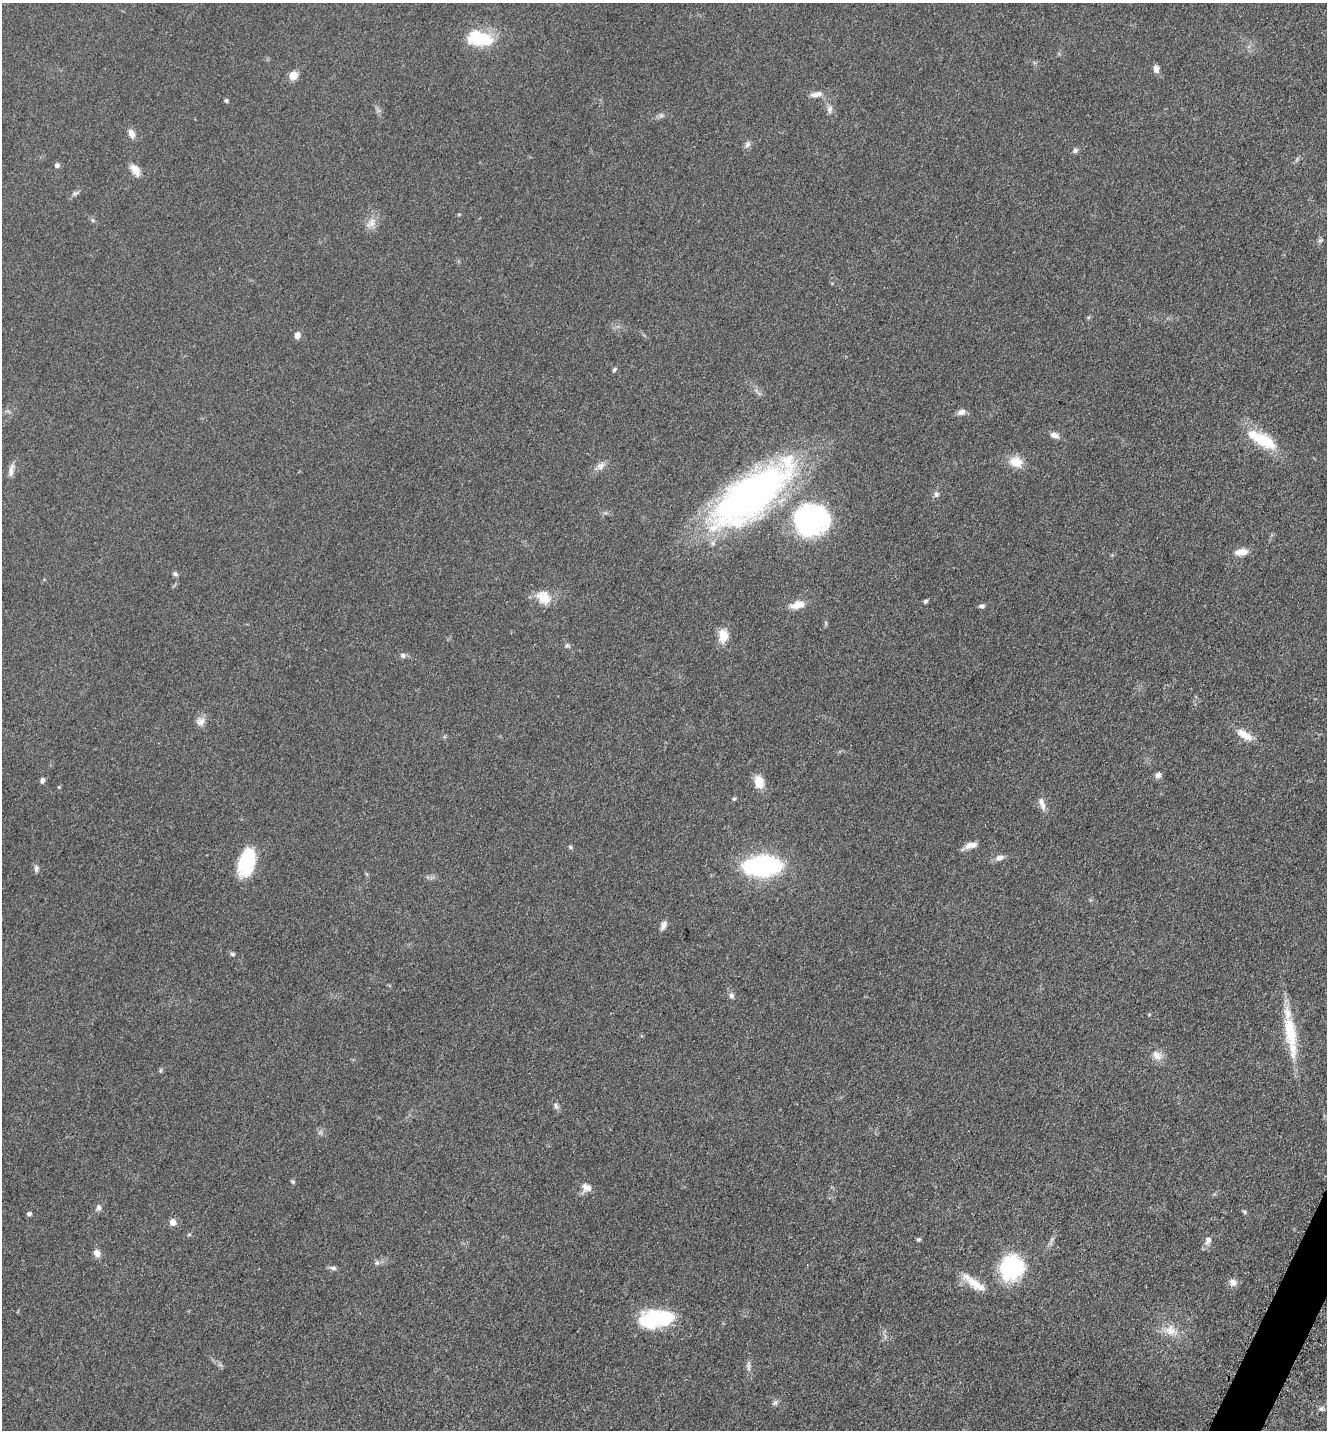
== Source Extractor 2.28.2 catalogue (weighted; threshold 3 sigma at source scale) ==
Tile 6 of 4 x 4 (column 2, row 2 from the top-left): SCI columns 1624-2948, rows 2899-4326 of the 5806 x 5774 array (HDU 1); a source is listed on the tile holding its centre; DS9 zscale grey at full resolution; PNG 1329 x 1432 px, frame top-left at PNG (2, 3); no overlay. Shown black and unused: <1% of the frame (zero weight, under 3 of 5 exposures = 4% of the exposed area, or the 3 px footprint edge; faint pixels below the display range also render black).
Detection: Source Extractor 2.28.2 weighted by HDU 2 'WHT'; one run over the whole footprint, this tile lists its part. Background 0.0644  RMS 0.006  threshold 0.0269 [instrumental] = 3 sigma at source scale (4.5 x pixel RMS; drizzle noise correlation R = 1.50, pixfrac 1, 0.05/0.05 arcsec/px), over >= 5 px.
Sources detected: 77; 1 inside a brighter object's white glare — not listed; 2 inside a brighter listed object's ellipse — not listed separately; the other 74 listed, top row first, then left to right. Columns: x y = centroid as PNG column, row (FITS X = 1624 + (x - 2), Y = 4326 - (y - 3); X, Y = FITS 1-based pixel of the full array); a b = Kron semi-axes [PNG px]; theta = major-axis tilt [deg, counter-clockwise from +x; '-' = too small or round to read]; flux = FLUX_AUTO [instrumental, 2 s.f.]
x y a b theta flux
480 39 32 17 -9 24
1156 69 10 7 -84 2.6
293 75 7 7 - 7.6
816 94 18 7 12 3.6
226 100 6 4 -74 0.92
830 109 10 7 71 2.3
131 133 10 7 -66 3.8
747 145 10 5 51 1.7
1075 150 7 6 - 1.6
57 165 6 6 - 1.6
135 170 17 9 -56 5.3
75 193 9 4 13 1.2
371 223 15 9 60 5
297 335 7 6 - 3.4
614 370 6 5 - 1
961 412 10 7 24 2.8
1054 435 10 6 -17 3.2
1262 440 37 12 -29 25
1016 462 15 12 -15 9.3
601 466 12 9 39 3.3
11 470 19 6 80 3.2
936 494 7 6 - 1.8
750 495 85 32 37 270
811 520 37 34 17 94
1241 552 16 8 8 5.8
175 574 7 5 -28 1.3
543 598 20 15 -44 10
925 601 6 4 45 1
797 605 20 9 14 6.4
981 606 7 5 -2 1.6
723 636 14 10 -88 9.6
567 645 6 5 - 1
403 656 8 6 -57 1.5
201 721 12 10 43 3.7
1244 735 22 9 -33 7.6
1158 775 8 6 46 2.3
42 780 7 6 - 1.6
759 782 13 9 -78 9.2
59 787 5 4 - 0.57
734 799 5 4 - 0.8
1042 803 19 7 -73 3.8
971 845 16 7 12 4.1
570 847 6 5 - 0.86
1000 858 12 7 22 2.8
247 862 31 17 74 32
762 866 28 15 3 110
36 868 9 6 78 1.7
664 925 12 6 70 2.5
232 954 6 5 - 1.2
731 996 8 6 -84 1.9
1290 1031 46 15 -80 26
1157 1055 16 10 -48 5.2
161 1070 6 4 71 0.8
556 1106 11 5 -71 1.8
292 1182 6 5 - 0.89
586 1187 13 9 -25 4.1
98 1207 9 6 90 2
1244 1212 7 4 -46 0.86
29 1214 5 5 - 1.5
172 1222 6 6 - 4.3
189 1234 6 3 19 0.64
918 1239 5 5 - 0.98
1208 1240 10 7 63 2.9
97 1253 10 8 -59 3.3
377 1263 7 5 69 1.4
333 1268 9 6 -6 1.7
1011 1268 31 27 63 40
1233 1282 10 8 -53 3.3
974 1283 24 12 -30 9
659 1319 33 15 -2 49
1170 1330 16 13 -18 7.5
748 1366 16 4 -90 2.2
775 1402 7 6 - 1.4
1321 1409 7 5 -22 1.3